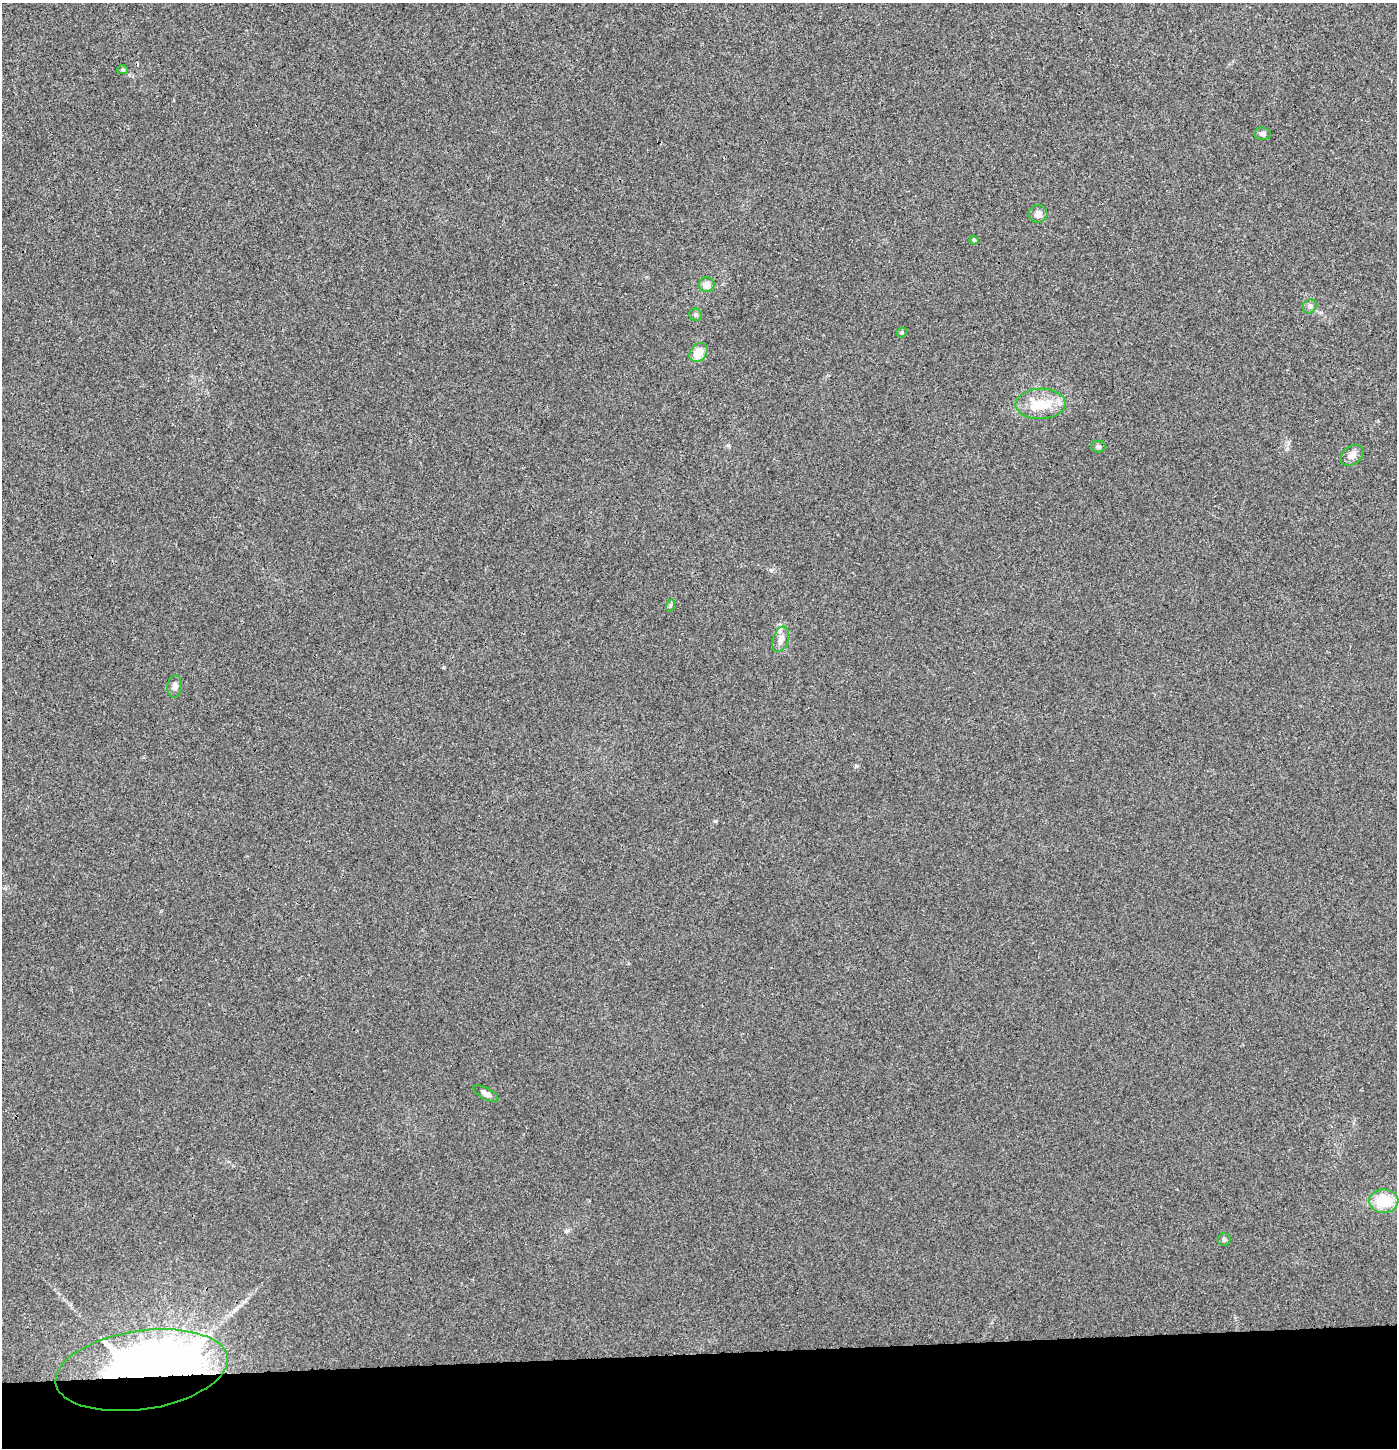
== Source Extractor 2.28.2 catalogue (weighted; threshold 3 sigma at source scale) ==
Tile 8 of 3 x 3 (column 2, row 3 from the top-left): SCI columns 1396-2790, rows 57-1502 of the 4192 x 4448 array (HDU 1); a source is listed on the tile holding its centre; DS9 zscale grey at full resolution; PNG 1399 x 1450 px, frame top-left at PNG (2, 3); each listed source drawn as its Kron ellipse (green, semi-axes under 4 px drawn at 4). Shown black and unused: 7% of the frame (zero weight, under 3 of 4 exposures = <1% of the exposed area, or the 3 px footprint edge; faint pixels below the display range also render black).
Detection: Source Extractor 2.28.2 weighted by HDU 2 'WHT'; one run over the whole footprint, this tile lists its part. Background 0.00387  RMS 0.0032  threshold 0.0145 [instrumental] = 3 sigma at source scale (4.5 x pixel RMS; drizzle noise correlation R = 1.50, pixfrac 1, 0.0396/0.0396 arcsec/px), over >= 5 px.
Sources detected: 23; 2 inside a brighter object's white glare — neither listed nor drawn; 2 inside a brighter listed object's ellipse — not listed separately; the other 19 listed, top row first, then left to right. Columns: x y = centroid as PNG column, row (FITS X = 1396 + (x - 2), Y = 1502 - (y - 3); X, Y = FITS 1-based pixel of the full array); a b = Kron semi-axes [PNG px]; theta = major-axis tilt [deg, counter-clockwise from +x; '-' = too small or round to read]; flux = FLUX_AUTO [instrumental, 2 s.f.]
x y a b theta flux
123 70 5 4 - 0.44
1263 134 8 6 -5 0.95
1038 214 9 8 - 1.9
974 240 4 4 - 0.44
706 285 8 7 - 2.4
1310 306 7 6 - 0.96
696 315 6 6 - 0.83
902 332 5 4 - 0.49
698 352 10 8 52 5.4
1041 404 25 15 2 8.2
1098 446 7 6 - 0.76
1352 455 13 9 37 2.3
671 605 6 4 70 0.5
781 639 13 8 71 2.3
175 686 11 7 83 1.7
486 1094 14 5 -29 1.6
1384 1201 14 11 2 10
1224 1239 6 6 - 0.72
142 1370 87 39 9 260
Overlapping masked pixels (flux is a lower limit): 1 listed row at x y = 142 1370
Unlisted compact peaks at least as high as the median listed source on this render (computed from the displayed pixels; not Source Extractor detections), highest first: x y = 715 821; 856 766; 771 570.